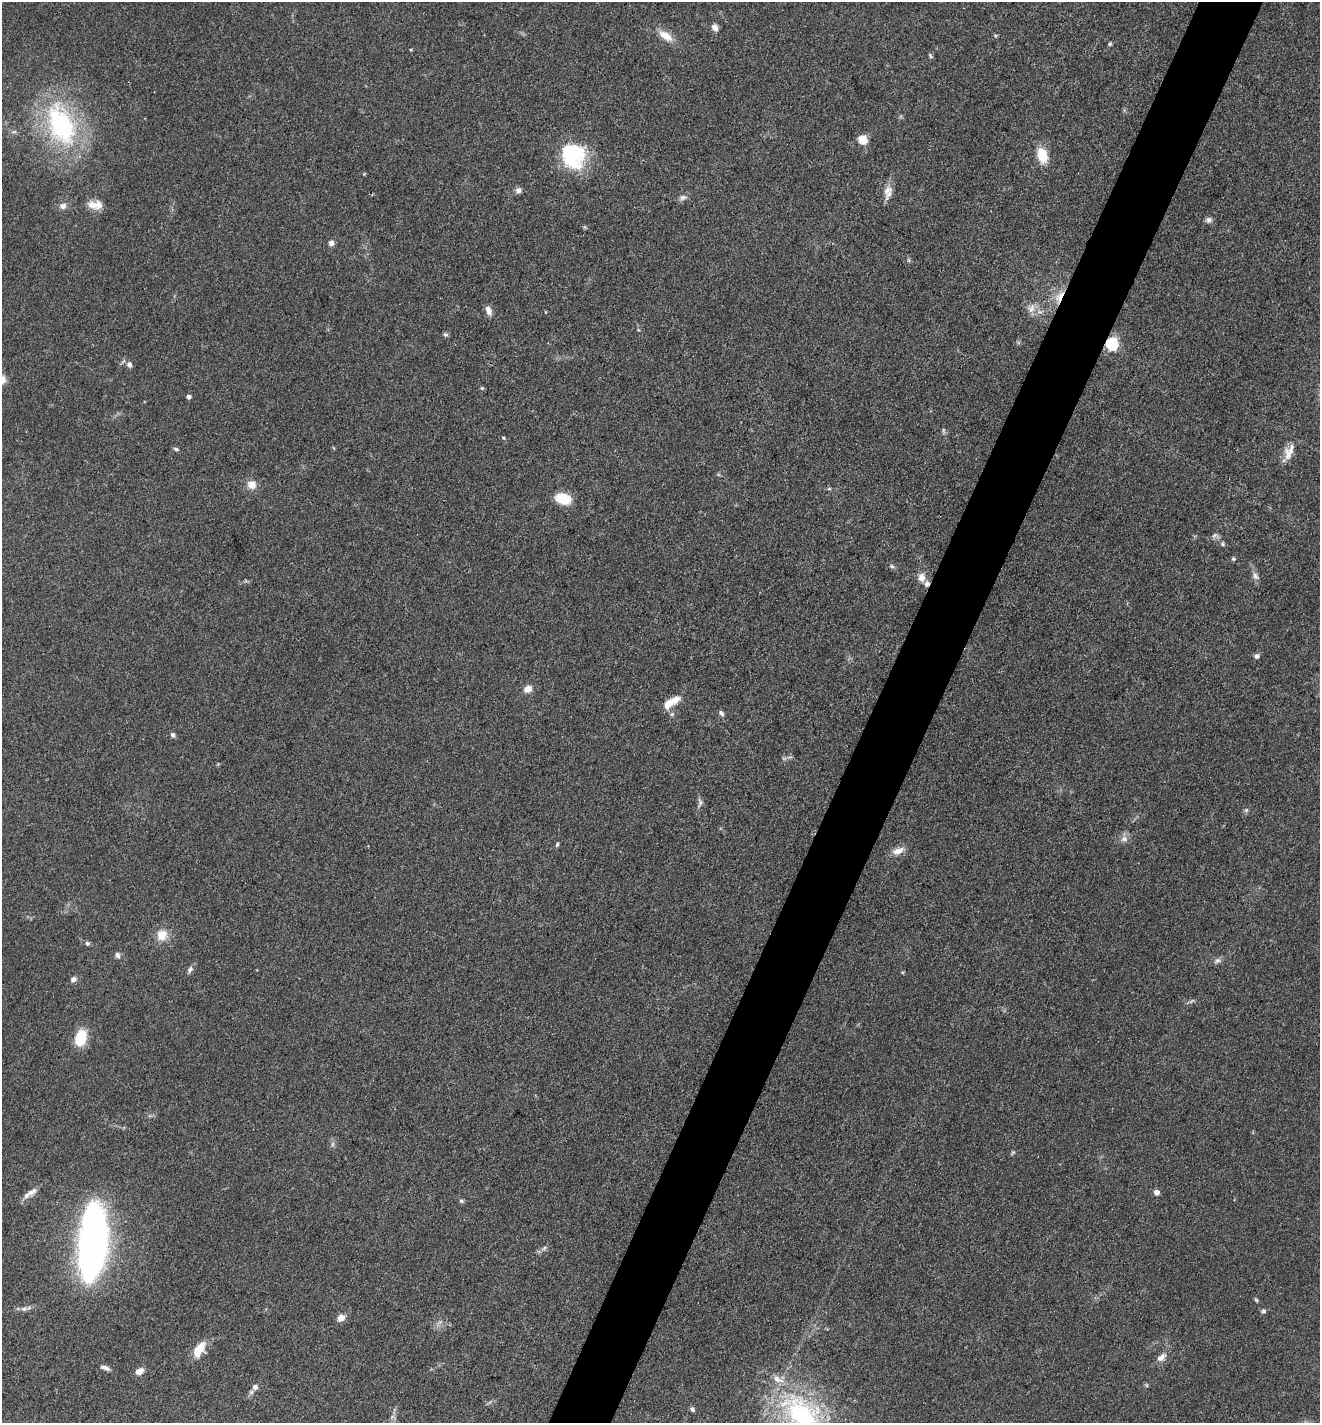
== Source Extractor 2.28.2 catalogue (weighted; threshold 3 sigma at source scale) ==
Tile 10 of 4 x 4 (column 2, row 3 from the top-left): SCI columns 1598-2915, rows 1423-2843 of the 5695 x 5686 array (HDU 1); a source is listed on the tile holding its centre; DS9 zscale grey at full resolution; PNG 1322 x 1425 px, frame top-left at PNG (2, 2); no overlay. Shown black and unused: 5% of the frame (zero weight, under 3 of 4 exposures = <1% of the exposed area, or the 3 px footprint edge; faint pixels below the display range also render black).
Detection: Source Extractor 2.28.2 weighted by HDU 2 'WHT'; one run over the whole footprint, this tile lists its part. Background 0.0839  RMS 0.0064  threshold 0.0286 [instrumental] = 3 sigma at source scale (4.5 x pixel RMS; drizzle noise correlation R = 1.50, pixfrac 1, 0.05/0.05 arcsec/px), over >= 5 px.
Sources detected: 85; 1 too faint to see at this stretch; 1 inside a brighter object's white glare — not listed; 7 inside a brighter listed object's ellipse — not listed separately; the other 76 listed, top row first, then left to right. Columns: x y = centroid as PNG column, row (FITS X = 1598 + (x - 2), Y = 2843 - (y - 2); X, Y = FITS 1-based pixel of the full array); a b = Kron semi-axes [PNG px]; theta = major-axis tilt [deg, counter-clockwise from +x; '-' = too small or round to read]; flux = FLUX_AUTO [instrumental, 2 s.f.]
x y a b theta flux
715 27 9 6 -61 3.5
995 35 5 5 - 1
665 36 20 9 -35 8.9
1110 44 5 4 - 1.3
930 56 9 4 -55 0.96
61 125 53 31 -69 100
862 139 13 12 - 6.5
1042 155 14 9 -75 17
572 156 30 25 59 48
518 190 8 8 - 2.5
887 190 20 11 72 6.6
683 198 11 8 11 2.6
94 205 17 11 -19 7.2
63 206 10 9 - 3.3
1208 220 8 7 - 2.1
331 243 7 6 - 2.8
909 260 6 4 -89 0.97
1059 297 20 10 65 9.9
1031 308 13 10 61 5.2
488 311 12 7 -67 3.8
445 334 6 5 - 1.3
1112 344 6 6 - 110
129 364 8 7 - 2.3
482 388 6 5 - 0.84
188 397 4 4 - 2.5
943 430 7 5 -85 1.1
503 438 5 3 - 0.75
176 449 7 4 -16 1.2
1288 454 20 8 -70 5
252 485 9 8 - 7.2
829 489 6 4 0 0.87
563 499 15 10 -17 19
1215 535 10 3 40 1.5
1223 544 6 5 - 1.1
1233 559 6 5 - 1.1
892 566 7 5 -27 1.4
1255 576 13 7 -62 3.1
922 578 10 8 -81 5.4
1257 656 7 6 - 1.9
528 689 9 7 31 5
671 702 23 8 33 10
721 713 8 5 -51 1.7
672 714 7 6 - 1.4
173 735 7 6 - 1.7
700 803 14 7 83 2.5
1246 810 7 6 - 1.3
1124 839 10 8 -2 3.5
557 844 6 4 63 1
898 851 16 8 22 6
162 935 8 7 - 13
87 943 6 5 - 1.7
117 955 9 6 -63 2
1217 961 11 7 21 2.5
190 969 9 6 57 2.2
73 979 8 6 20 2.4
1192 1001 10 4 34 1.3
81 1038 13 9 74 26
333 1144 7 4 87 1.4
1013 1152 6 5 - 0.97
32 1192 15 9 33 4.2
1157 1192 4 4 - 5.3
461 1201 6 5 - 1.2
92 1242 67 22 87 350
544 1248 7 5 47 1.5
1256 1300 6 4 -53 0.9
24 1309 9 6 8 2.4
1263 1311 6 6 - 1.3
341 1318 7 6 - 6.7
199 1350 19 9 58 13
1161 1357 15 8 40 4.5
105 1367 12 5 -20 2.8
139 1371 8 5 27 6.8
1147 1385 6 4 -88 0.84
255 1387 8 8 - 2.5
692 1409 6 5 - 1.6
801 1414 60 41 -45 120
Overlapping masked pixels (flux is a lower limit): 2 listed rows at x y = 1059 297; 1112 344
Isophote crosses this tile's border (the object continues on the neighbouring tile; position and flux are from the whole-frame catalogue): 1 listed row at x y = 801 1414